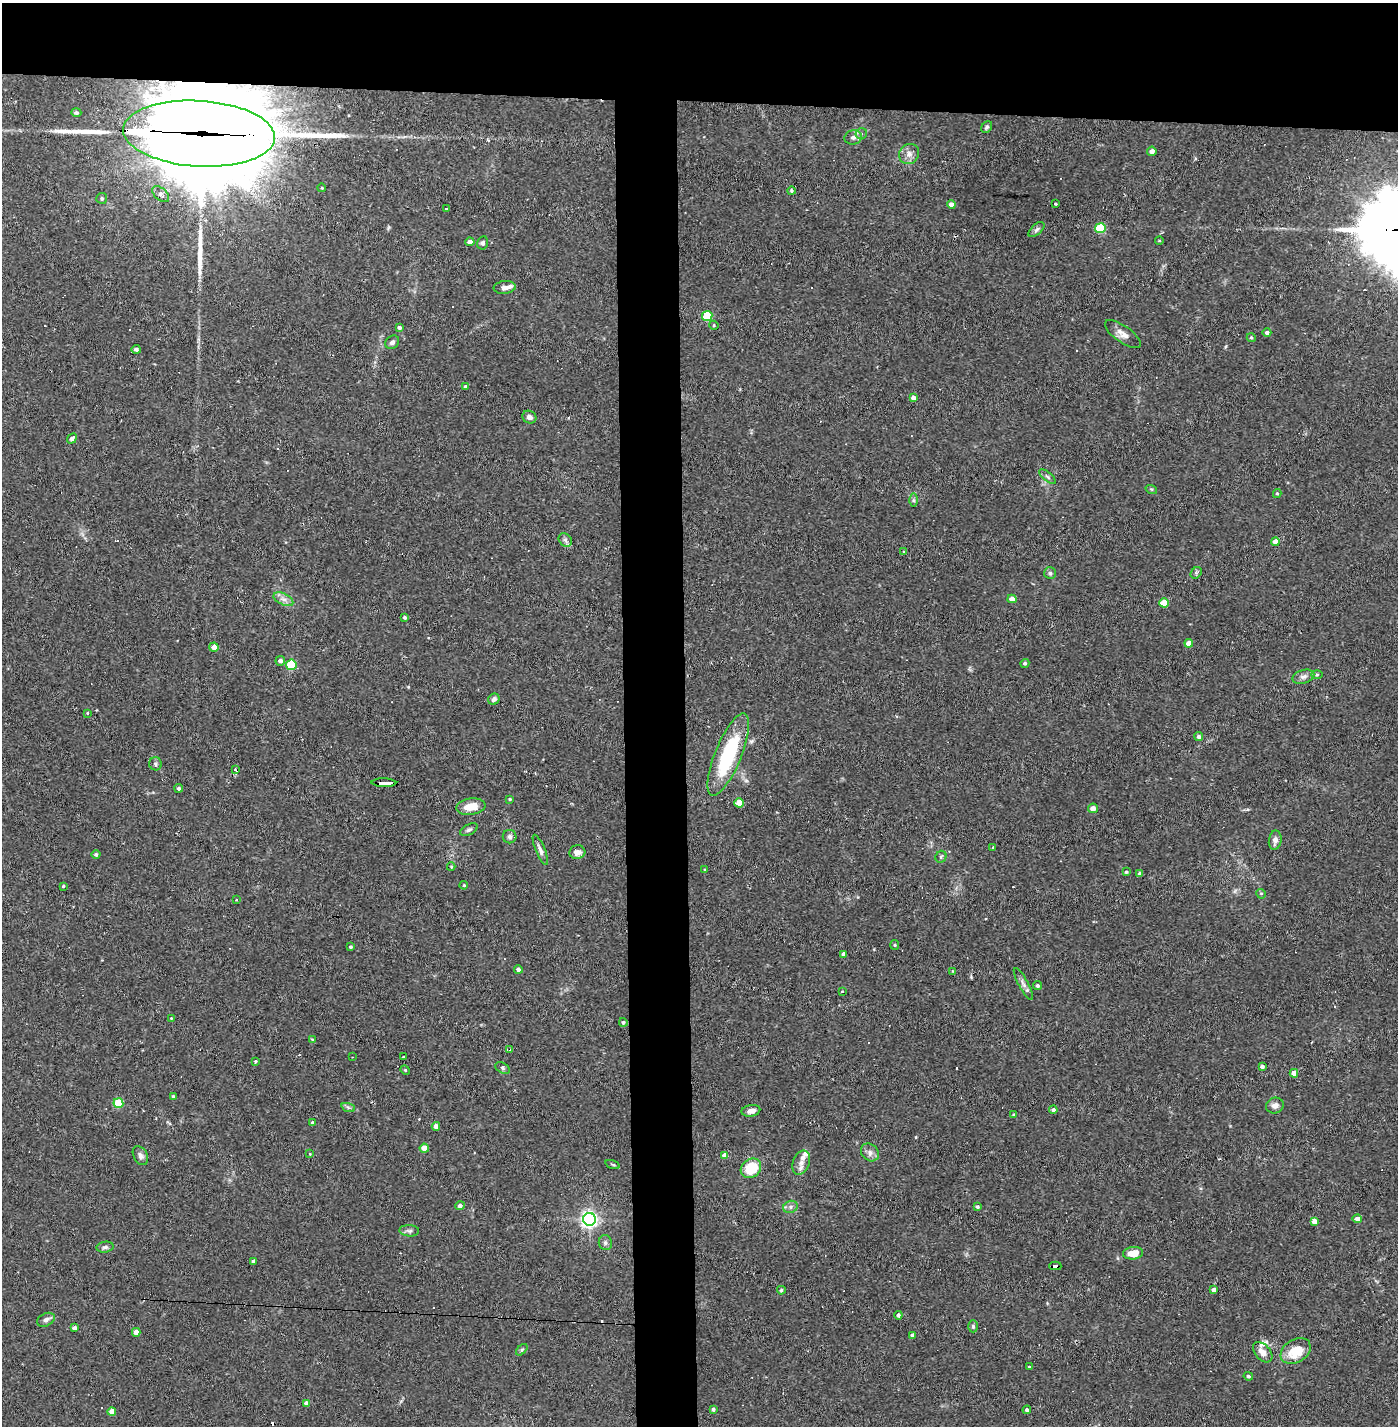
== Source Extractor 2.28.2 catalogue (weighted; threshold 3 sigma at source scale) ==
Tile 2 of 3 x 3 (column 2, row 1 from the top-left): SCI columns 1452-2847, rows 2849-4272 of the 4297 x 4272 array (HDU 1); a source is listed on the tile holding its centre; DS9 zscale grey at full resolution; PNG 1400 x 1428 px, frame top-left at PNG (2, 3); each listed source drawn as its Kron ellipse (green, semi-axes under 4 px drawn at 4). Shown black and unused: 11% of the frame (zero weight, under 2 of 3 exposures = <1% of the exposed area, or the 3 px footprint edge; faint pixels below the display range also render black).
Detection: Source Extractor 2.28.2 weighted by HDU 2 'WHT'; one run over the whole footprint, this tile lists its part. Background 0.0582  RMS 0.0052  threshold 0.0234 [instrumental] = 3 sigma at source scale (4.5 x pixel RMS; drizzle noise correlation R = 1.50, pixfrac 1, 0.05/0.05 arcsec/px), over >= 5 px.
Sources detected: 170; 18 cosmic-ray / hot-pixel residue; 3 long thin detections or spike segments (spike, bleed or trail) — neither listed nor drawn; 4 inside a brighter listed object's ellipse — not listed separately; the other 145 listed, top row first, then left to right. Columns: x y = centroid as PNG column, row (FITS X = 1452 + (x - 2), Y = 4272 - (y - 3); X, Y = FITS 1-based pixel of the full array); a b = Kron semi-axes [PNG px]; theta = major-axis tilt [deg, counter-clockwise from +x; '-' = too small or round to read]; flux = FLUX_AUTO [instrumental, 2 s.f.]
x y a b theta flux
76 113 5 4 - 1.1
987 127 6 5 - 1
199 134 76 33 -3 18000
861 134 6 5 - 1.8
853 137 9 7 13 2.1
1152 151 5 4 - 2.2
909 154 11 9 47 3.3
322 188 4 3 - 0.37
791 191 4 4 - 0.79
161 194 10 6 -41 2.5
102 198 5 5 - 0.87
1055 204 3 3 - 0.84
951 205 4 4 - 3
446 209 3 2 - 0.65
1100 228 5 5 - 25
1036 229 10 5 42 1.4
1159 241 4 3 - 0.41
470 242 4 4 - 2.3
483 243 6 5 - 1.2
505 287 11 6 7 2.3
707 316 5 5 - 31
714 325 5 4 - 0.57
399 327 4 3 - 1.2
1267 333 4 4 - 1.4
1123 334 21 8 -35 3.9
1251 338 5 4 - 0.65
392 342 7 6 - 1.6
136 349 4 4 - 1.3
465 386 4 4 - 1.1
913 398 4 4 - 2.9
529 417 7 6 - 2.3
72 439 5 4 - 2.5
1048 477 10 4 -41 1.2
1151 489 6 3 -17 0.58
1277 493 4 4 - 0.63
914 500 6 4 -90 0.95
565 540 7 6 - 1.4
1275 542 4 4 - 3.7
904 552 4 4 - 0.57
1050 573 6 6 - 1.1
1196 573 6 5 - 1
283 599 11 5 -26 2.5
1012 599 4 4 - 3.3
1164 603 5 4 - 11
404 617 3 3 - 0.89
1189 643 4 4 - 4.4
214 647 4 4 - 3.7
280 661 5 4 - 1.9
1025 663 5 4 - 0.94
291 665 5 5 - 30
1317 675 5 3 - 0.57
1303 677 11 6 16 2
494 699 6 5 - 1.9
87 713 4 3 - 0.44
1199 737 4 4 - 1.5
728 755 44 13 68 43
155 764 6 6 - 1.1
235 770 4 3 - 0.96
384 783 12 3 -1 88
179 788 4 4 - 1.1
510 799 4 3 - 0.47
739 803 4 4 - 8.6
471 807 15 8 8 8
1093 808 5 4 - 3.4
469 830 9 5 25 1.3
510 837 7 6 - 1.4
1275 840 9 6 80 2.6
993 848 4 3 - 0.39
540 850 16 4 -68 2.1
577 852 8 7 - 3.4
96 854 4 4 - 1
941 857 6 5 - 0.89
451 867 4 4 - 0.45
705 870 3 3 - 0.48
1126 872 4 3 - 0.57
1140 874 4 3 - 1.2
464 885 4 3 - 0.54
63 886 4 3 - 0.52
1261 894 5 4 - 0.71
237 900 3 3 - 0.99
895 945 5 4 - 0.61
351 947 4 3 - 0.68
844 954 4 4 - 2
518 969 4 4 - 1.4
952 971 4 2 - 0.3
1023 984 18 5 -62 2.4
1037 986 4 4 - 1.2
842 991 3 3 - 0.71
171 1018 3 3 - 0.34
623 1022 4 4 - 0.99
313 1039 4 3 - 0.92
510 1049 3 3 - 1.4
352 1057 3 2 - 0.47
404 1057 3 2 - 0.58
255 1061 3 3 - 0.7
1262 1067 4 3 - 1.5
502 1068 8 5 -29 1
405 1070 5 4 - 0.6
1294 1073 4 4 - 4.2
173 1096 4 3 - 0.59
118 1103 5 5 - 19
1275 1106 9 8 - 3
348 1107 7 4 -19 0.98
1053 1110 4 4 - 1.4
751 1111 9 6 11 2.6
1014 1115 4 4 - 0.97
312 1122 4 4 - 0.75
436 1126 4 4 - 3.6
424 1148 4 4 - 6.4
870 1152 10 8 -44 2.5
310 1154 3 3 - 0.41
725 1155 4 4 - 4.8
140 1156 10 6 -60 2
801 1163 12 8 69 3.4
613 1165 7 3 -19 0.65
751 1168 11 9 37 18
460 1206 5 4 - 1.7
791 1207 7 6 - 1.6
977 1207 4 4 - 0.88
589 1219 6 6 - 170
1357 1219 5 4 - 3.2
1314 1221 4 4 - 3.4
409 1231 10 5 -4 1.4
605 1243 7 6 - 1.4
105 1247 9 5 8 1.3
1133 1253 10 6 7 7.2
254 1261 4 3 - 1.3
1055 1266 6 3 -1 42
781 1290 4 3 - 0.94
1213 1290 4 3 - 1.8
898 1315 4 3 - 1.3
46 1320 9 6 27 2
973 1326 6 5 - 0.89
75 1328 4 3 - 2.2
136 1332 4 4 - 4.8
913 1336 4 4 - 2.4
522 1350 7 4 45 0.77
1296 1351 16 11 32 13
1263 1352 12 7 -48 4.1
1029 1367 3 3 - 0.93
1248 1376 5 4 - 1.1
306 1403 4 4 - 2.3
713 1409 4 4 - 1.2
1027 1410 4 4 - 1.3
112 1411 4 4 - 5.3
Overlapping masked pixels (flux is a lower limit): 3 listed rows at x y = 199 134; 384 783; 1055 1266